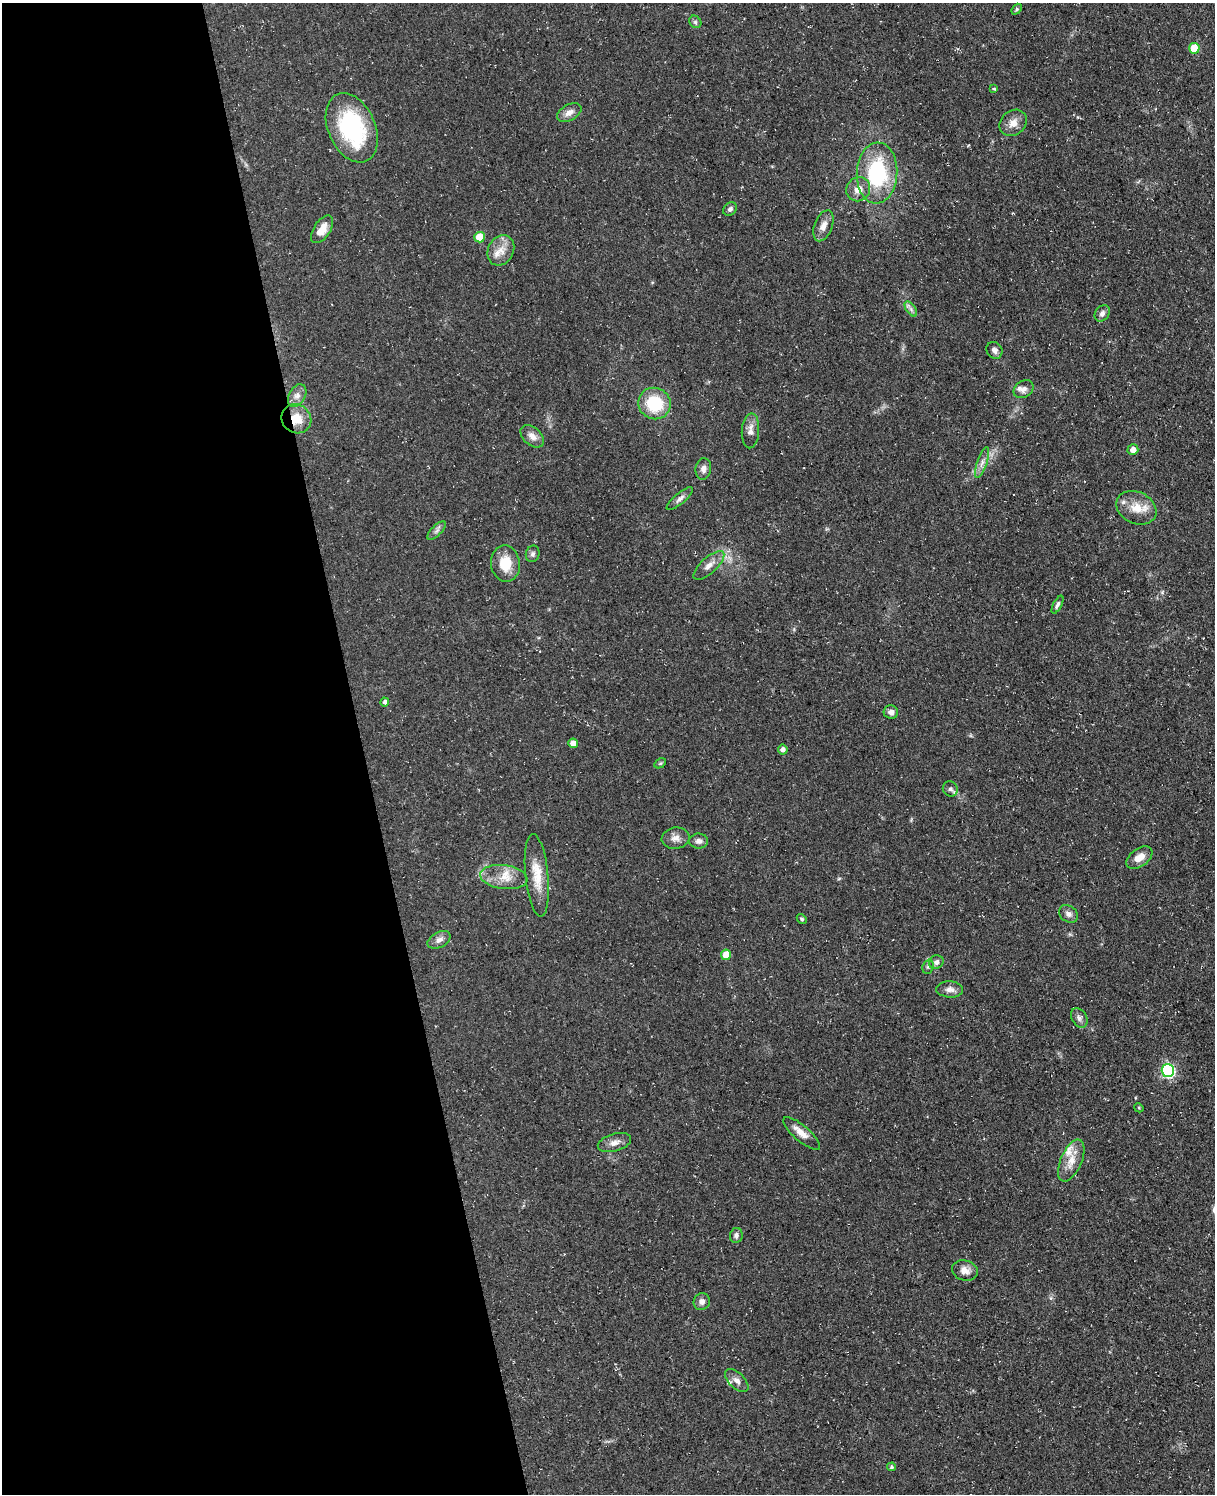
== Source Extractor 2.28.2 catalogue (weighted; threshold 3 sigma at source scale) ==
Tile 5 of 4 x 3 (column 1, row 2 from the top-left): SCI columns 69-1281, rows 1752-3243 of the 4953 x 4872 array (HDU 1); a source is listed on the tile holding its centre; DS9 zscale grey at full resolution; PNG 1217 x 1496 px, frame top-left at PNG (2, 3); each listed source drawn as its Kron ellipse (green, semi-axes under 4 px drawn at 4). Shown black and unused: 30% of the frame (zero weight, under 3 of 4 exposures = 4% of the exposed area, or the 3 px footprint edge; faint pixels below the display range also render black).
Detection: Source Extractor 2.28.2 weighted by HDU 2 'WHT'; one run over the whole footprint, this tile lists its part. Background 0.0687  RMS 0.0068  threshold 0.0304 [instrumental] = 3 sigma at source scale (4.5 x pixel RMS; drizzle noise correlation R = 1.50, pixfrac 1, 0.05/0.05 arcsec/px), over >= 5 px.
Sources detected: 65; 3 inside a brighter listed object's ellipse — not listed separately; the other 62 listed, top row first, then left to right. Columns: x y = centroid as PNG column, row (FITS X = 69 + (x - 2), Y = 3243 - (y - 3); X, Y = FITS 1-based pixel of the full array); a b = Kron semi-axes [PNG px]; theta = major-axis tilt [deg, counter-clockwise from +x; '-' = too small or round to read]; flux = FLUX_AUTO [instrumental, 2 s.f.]
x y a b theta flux
1017 9 6 4 50 0.98
695 22 7 5 -47 1.4
1194 48 5 5 - 19
994 89 4 3 - 0.83
569 113 13 8 29 4.5
1013 123 15 12 40 6.4
352 128 36 23 -66 69
877 173 30 20 86 59
858 189 12 11 - 6.3
730 209 7 6 - 1.9
823 226 16 9 69 5.1
322 229 15 8 57 7.4
480 237 5 5 - 15
501 250 16 12 62 8.2
911 309 9 4 -53 1.9
1102 313 9 6 54 2.7
994 350 9 8 - 2.6
1024 389 11 8 34 3.4
297 396 12 8 61 3.9
655 403 16 15 - 29
296 419 15 14 - 12
750 431 17 8 87 4.8
532 436 13 8 -42 5
1133 450 5 5 - 3.7
982 463 16 5 72 3.7
703 469 11 7 82 3.3
680 499 16 5 40 2.8
1136 508 21 15 -26 12
437 531 12 5 45 2.1
533 554 8 7 - 1.9
505 564 18 14 -82 15
709 565 19 8 42 5.2
1058 605 10 4 63 1.8
385 702 4 4 - 2
891 712 7 6 - 3.5
573 743 5 4 - 5.6
783 750 5 5 - 2.7
660 763 6 4 29 0.99
950 789 8 7 - 2.2
676 838 14 10 9 4.7
699 841 9 7 1 2.8
1139 858 15 8 35 6.9
537 875 41 11 -84 15
504 877 24 12 -7 12
1068 914 10 8 -34 3
802 919 5 4 - 1.1
439 940 12 7 28 3.4
726 955 5 5 - 9.3
936 962 7 6 - 2.5
928 967 7 5 69 1.5
950 989 13 8 -4 3.8
1079 1018 10 7 -58 2.5
1168 1071 6 6 - 91
1139 1108 5 3 - 0.6
802 1134 23 8 -41 6.9
614 1143 17 8 16 4.7
1071 1161 22 10 67 9
736 1235 7 6 - 2.1
965 1271 13 10 -16 5.1
702 1302 8 8 - 3.1
737 1381 14 7 -45 3.6
892 1467 4 4 - 1.1
Overlapping masked pixels (flux is a lower limit): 1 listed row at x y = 296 419